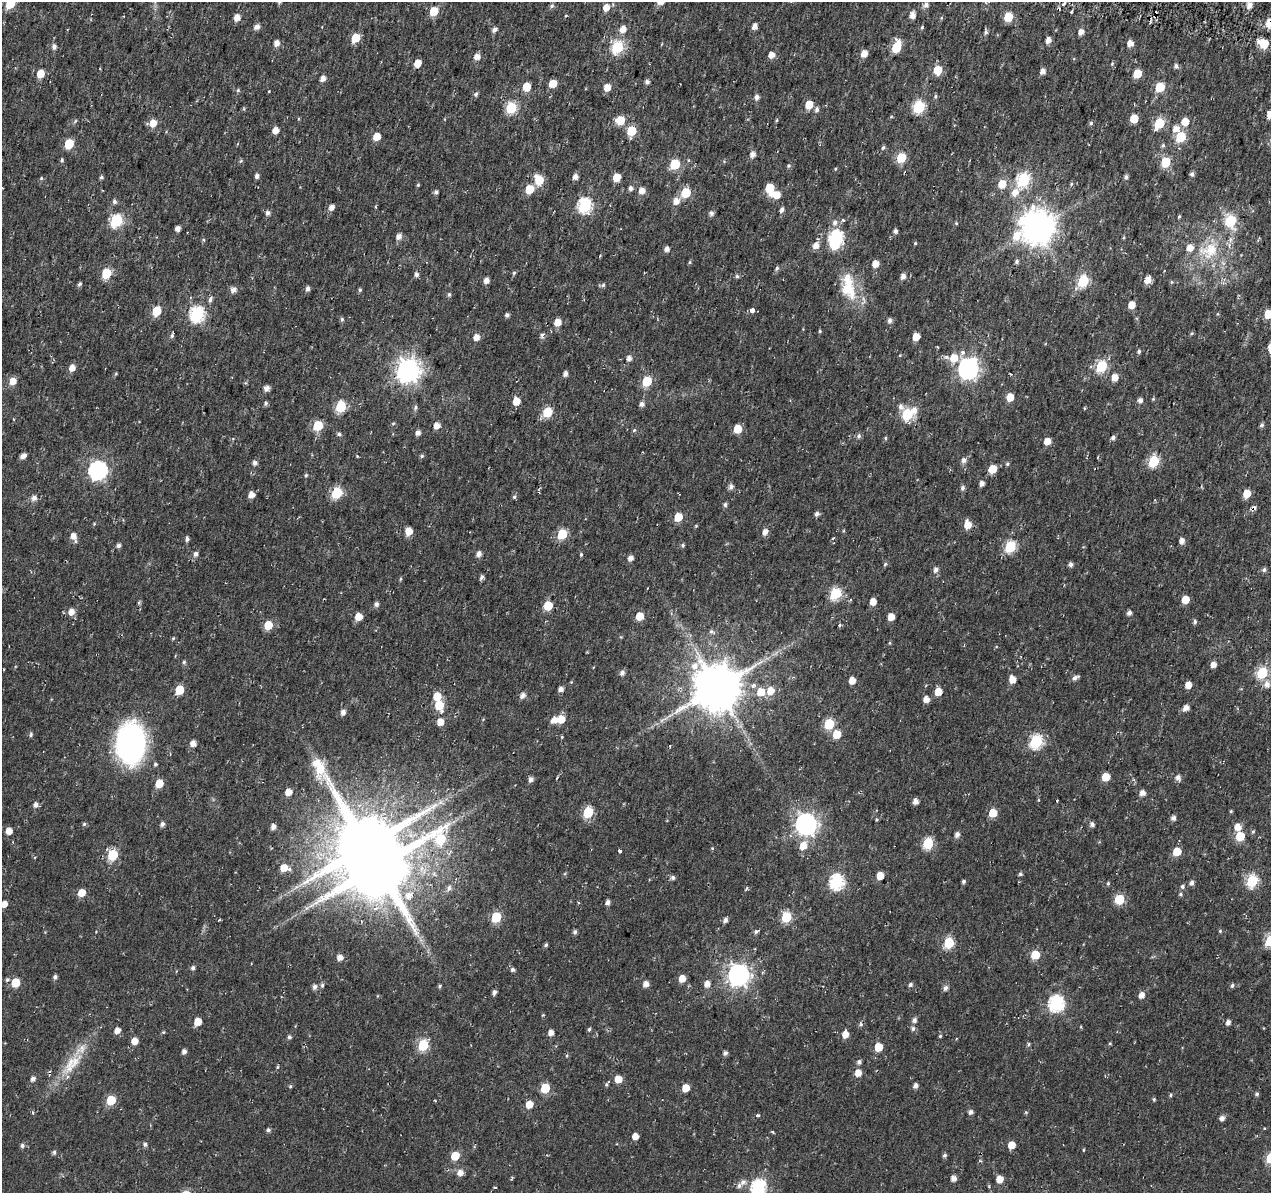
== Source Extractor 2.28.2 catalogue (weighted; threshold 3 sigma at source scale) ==
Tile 10 of 4 x 4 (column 2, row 3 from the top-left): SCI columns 1286-2554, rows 1473-2663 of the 5101 x 5331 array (HDU 1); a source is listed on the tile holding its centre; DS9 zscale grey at full resolution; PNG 1273 x 1195 px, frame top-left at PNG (2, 2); no overlay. Shown black and unused: <1% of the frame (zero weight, under 2 of 3 exposures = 2% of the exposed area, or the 3 px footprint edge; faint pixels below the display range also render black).
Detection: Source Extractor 2.28.2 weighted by HDU 2 'WHT'; one run over the whole footprint, this tile lists its part. Background 0.0148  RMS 0.0053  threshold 0.0239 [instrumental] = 3 sigma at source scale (4.5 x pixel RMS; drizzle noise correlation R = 1.50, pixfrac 1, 0.0396/0.0396 arcsec/px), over >= 5 px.
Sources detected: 425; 1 too faint to see at this stretch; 4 inside a brighter object's white glare — not listed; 3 inside a brighter listed object's ellipse — not listed separately; the other 417 listed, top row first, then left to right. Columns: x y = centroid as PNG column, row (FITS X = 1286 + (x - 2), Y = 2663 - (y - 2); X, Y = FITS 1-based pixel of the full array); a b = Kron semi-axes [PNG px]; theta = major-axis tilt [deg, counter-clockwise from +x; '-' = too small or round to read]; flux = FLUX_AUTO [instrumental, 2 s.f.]
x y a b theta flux
10 4 6 5 - 23
1063 4 8 4 41 2.1
926 5 5 5 - 2.2
1249 5 6 5 - 3.4
551 6 6 5 - 1
606 7 6 5 - 4.5
434 11 6 5 - 14
1071 12 3 2 - 0.76
913 15 6 5 - 3.5
237 17 6 5 - 3.9
1008 17 6 5 - 17
941 18 5 3 - 0.51
1270 23 6 6 - 11
755 26 5 5 - 3.1
257 27 6 5 - 2.7
922 27 5 4 - 0.64
495 29 6 4 40 2.2
623 29 6 5 - 4.9
986 32 7 5 -86 1
1081 32 6 5 - 2.9
356 38 6 5 - 14
1048 40 5 4 - 3.5
277 43 6 5 - 3.2
1130 43 6 6 - 3.5
1264 43 7 6 - 19
54 46 6 5 - 2.1
617 47 6 6 - 59
896 47 8 5 68 24
864 54 6 5 - 5.2
771 55 6 5 - 4.1
477 56 6 5 - 3.8
417 63 5 5 - 7.5
1112 64 5 4 - 0.59
1176 66 5 5 - 1.6
938 70 6 5 - 16
1043 71 5 5 - 2.6
40 74 6 5 - 8.3
1137 74 6 5 - 12
323 78 7 6 - 2.2
647 82 5 5 - 1.5
553 83 5 5 - 10
527 87 5 5 - 14
607 87 6 5 - 6.1
1160 87 6 5 - 22
238 90 5 5 - 0.79
476 94 6 5 - 1.2
935 96 6 5 - 0.89
757 97 5 5 - 2.4
809 105 6 5 - 9.9
919 107 6 6 - 53
511 108 6 6 - 46
817 109 6 5 - 1.5
1269 114 7 5 70 5.8
891 117 5 3 - 0.48
1134 119 5 5 - 11
620 120 6 6 - 13
777 120 5 3 - 0.59
75 121 6 3 71 0.63
1185 122 6 6 - 8.7
153 123 7 6 - 6.6
1091 123 5 5 - 0.86
1159 123 6 5 - 31
1176 128 8 7 - 3.7
276 130 5 5 - 4.5
631 131 6 5 - 22
376 137 5 5 - 8.5
1180 137 6 5 - 34
69 144 6 5 - 20
1163 145 6 5 - 0.9
883 148 6 4 70 0.98
753 154 5 5 - 3
901 158 6 5 - 24
62 160 5 4 - 0.87
241 161 5 5 - 0.68
1165 162 6 5 - 26
675 164 6 5 - 34
788 166 5 5 - 0.81
835 169 5 3 - 0.45
1192 174 5 5 - 1.3
257 176 5 4 - 1.8
101 177 4 4 - 0.94
575 177 6 5 - 2.6
617 177 5 5 - 11
1126 177 5 5 - 1.3
41 178 5 4 - 0.64
539 180 7 6 - 14
1023 180 7 6 - 66
1002 184 6 6 - 9.2
1071 184 5 4 - 0.6
418 185 4 4 - 0.53
630 188 6 5 - 1.7
770 188 6 5 - 18
529 189 6 5 - 15
642 191 6 5 - 4.3
436 192 5 4 - 1.3
1015 192 10 8 59 5.1
686 193 6 5 - 25
777 195 6 6 - 6
114 201 6 5 - 1.4
676 201 8 8 - 3.9
585 206 7 6 - 85
331 207 6 5 - 2.7
782 210 6 4 61 1.8
267 213 6 5 - 1.6
711 213 6 6 - 1.6
1179 217 4 3 - 0.6
116 221 6 6 - 61
1231 221 7 6 - 36
835 222 7 7 - 2.4
956 223 5 3 - 0.47
1037 228 11 10 - 1100
178 229 4 4 - 2.7
896 231 5 4 - 1.6
399 236 7 5 62 2.6
836 238 8 7 - 85
204 240 5 3 - 0.55
915 243 4 3 - 0.55
816 245 7 6 - 4.1
667 249 6 5 - 1.8
1209 250 32 23 20 24
1017 261 6 4 51 1.2
690 262 5 4 - 0.61
875 264 5 5 - 5.6
777 268 6 5 - 1.1
106 273 6 5 - 22
514 273 5 5 - 0.83
416 274 6 5 - 1.5
737 276 6 5 - 0.87
903 276 5 5 - 2.7
486 280 6 5 - 2.6
1147 280 7 5 58 4.7
1083 281 6 6 - 41
1171 282 6 4 -90 0.57
79 284 7 3 45 0.85
603 285 6 5 - 1
848 287 40 18 -80 19
308 289 5 4 - 1.7
233 290 7 7 - 2.4
360 290 5 5 - 0.84
449 295 6 4 88 0.91
210 299 7 5 70 1.5
1132 305 5 5 - 7.1
752 310 4 3 - 7.9
157 311 6 5 - 19
197 314 7 6 - 97
1268 314 6 5 - 13
507 315 5 4 - 1.3
342 319 6 5 - 0.88
890 321 7 5 -90 1.6
557 322 7 6 - 4.6
820 331 4 4 - 0.6
1192 333 5 4 - 0.62
172 335 7 4 68 1.1
542 335 6 4 59 1.4
916 336 5 5 - 8.1
476 337 5 5 - 4.3
1139 351 5 4 - 1
962 352 7 6 - 1.7
629 358 5 5 - 2.2
954 358 9 8 - 8.9
1101 366 6 6 - 45
72 368 7 6 - 3.6
968 369 8 7 - 250
408 371 9 8 - 410
116 374 5 3 - 0.46
565 374 5 4 - 2.5
1115 377 6 6 - 5
13 381 6 6 - 5.1
647 381 6 5 - 25
267 388 6 5 - 2.4
1010 397 5 5 - 9.1
1153 399 5 4 - 0.58
1140 400 7 6 - 1.6
516 401 6 5 - 6.8
266 403 5 5 - 1.1
642 404 5 5 - 2
900 406 9 7 -61 2.2
341 407 6 6 - 35
415 408 7 6 - 1.1
915 410 12 9 77 3.9
547 412 6 5 - 24
907 414 6 6 - 41
393 423 5 3 - 0.58
318 425 6 5 - 25
436 425 6 6 - 3.6
1262 425 6 5 - 1.2
738 429 5 5 - 14
634 430 5 4 - 0.62
418 433 5 5 - 2.2
339 434 5 5 - 0.98
859 436 7 6 - 1.4
885 438 5 3 - 0.57
1113 438 5 4 - 1.5
1047 441 6 5 - 5.1
23 456 6 4 31 2.7
357 456 3 3 - 0.41
422 456 5 4 - 0.9
963 460 7 6 - 1.9
1154 461 6 5 - 44
255 462 5 5 - 2
1007 464 5 4 - 0.75
992 469 6 5 - 10
98 470 8 7 - 190
306 475 5 4 - 0.57
982 483 5 4 - 2.4
731 487 6 6 - 2
962 488 6 5 - 1.4
337 493 6 6 - 36
1247 493 6 5 - 9.8
251 495 6 5 - 4
514 497 5 4 - 0.8
34 498 6 6 - 2.5
725 505 5 5 - 1.2
817 514 5 5 - 1.7
678 517 6 5 - 12
94 524 5 4 - 0.55
968 525 7 6 - 7.6
409 531 6 5 - 6.7
765 532 6 5 - 3.5
562 534 6 5 - 25
73 536 7 6 - 4.1
187 539 5 4 - 1.4
1182 541 5 5 - 3.2
683 545 5 4 - 1
119 546 5 5 - 1.5
1010 547 6 6 - 43
195 554 6 5 - 1.8
479 554 5 5 - 2.7
581 554 5 4 - 0.74
631 558 5 5 - 2.8
885 564 6 4 46 0.7
1071 564 5 5 - 1.9
936 570 6 6 - 1.9
1264 570 6 5 - 1.4
481 577 7 4 65 1.2
400 579 5 3 - 0.58
835 593 6 6 - 48
1185 600 5 5 - 9.6
873 602 5 5 - 5.3
139 603 5 3 - 0.73
376 604 5 5 - 1.8
548 606 6 5 - 18
71 612 6 6 - 4.1
1129 612 5 5 - 1.8
639 616 6 5 - 9.2
358 617 5 5 - 7.9
891 617 5 5 - 6.3
1195 622 5 5 - 1.2
268 625 6 5 - 13
839 625 5 3 - 0.77
712 632 9 6 -25 1.4
173 638 5 5 - 0.57
184 662 5 5 - 0.78
1213 665 5 5 - 3.5
695 666 9 8 - 4.2
622 673 6 5 - 2.1
1262 673 6 5 - 42
1075 678 7 5 29 2.1
1012 679 6 5 - 5.7
852 680 5 5 - 6.1
1267 684 8 7 - 3
1188 685 5 5 - 5.3
717 688 13 12 - 2500
561 689 5 5 - 2.1
179 690 6 5 - 18
770 691 8 7 - 6.2
761 692 7 7 - 8.8
938 692 5 5 - 8.4
523 695 6 5 - 2.8
437 696 6 6 - 8.9
926 699 5 5 - 3.7
439 705 7 5 -74 17
1186 708 6 5 - 3.4
343 712 6 5 - 2.3
561 719 6 5 - 8.2
554 720 6 5 - 4.4
440 722 5 5 - 6.1
829 724 6 5 - 30
837 734 6 5 - 11
31 735 6 5 - 0.89
562 737 4 4 - 0.51
1036 742 7 6 - 66
193 743 5 5 - 3.6
131 745 32 24 -90 130
155 764 5 4 - 0.77
1105 777 5 5 - 11
1178 778 7 5 -70 2.3
530 780 5 5 - 2.3
159 783 6 5 - 11
288 792 5 5 - 5.8
1142 793 5 5 - 3
1057 800 3 2 - 0.64
915 801 5 5 - 3.4
440 802 7 5 44 1.8
36 805 5 5 - 2.4
1231 811 4 4 - 0.52
588 812 6 5 - 35
993 813 6 5 - 13
1173 818 5 5 - 1.9
877 819 4 4 - 0.64
84 824 5 5 - 0.85
162 824 5 4 - 1.8
806 824 8 8 - 310
1092 824 5 5 - 1.9
273 827 5 5 - 2.6
1238 827 6 6 - 5.4
9 831 5 5 - 5.1
1253 832 5 4 - 0.66
957 834 5 5 - 2.2
1240 836 6 5 - 18
928 843 6 5 - 40
803 845 9 7 64 6.3
1177 851 5 5 - 11
113 855 6 6 - 33
35 857 3 3 - 0.44
377 867 28 16 24 3900
284 868 9 7 -10 6.2
1020 874 5 4 - 0.82
880 876 5 5 - 8.6
673 877 6 5 - 1.4
963 881 4 4 - 1
1252 881 6 6 - 44
836 882 7 7 - 87
1108 883 5 4 - 0.6
1192 883 5 5 - 1.9
1182 887 5 5 - 1.1
449 888 10 6 67 2
747 888 6 3 71 0.62
82 892 6 5 - 7.5
1180 894 5 4 - 0.75
409 896 13 10 45 6.4
1119 899 6 5 - 25
319 900 34 8 36 9.5
608 902 5 4 - 2.1
4 904 5 4 - 4.1
496 917 6 5 - 28
786 917 6 5 - 31
725 920 5 5 - 1.9
756 931 6 5 - 1.2
1220 931 4 4 - 0.59
575 932 5 4 - 1.3
1270 941 6 6 - 42
949 943 6 6 - 35
546 945 4 4 - 0.91
1035 955 5 5 - 16
340 957 5 5 - 3.3
193 968 5 5 - 1.4
513 969 5 5 - 1.3
738 975 8 8 - 330
55 977 4 4 - 1.5
682 978 6 5 - 6
7 980 5 5 - 0.86
15 983 6 5 - 14
646 984 5 5 - 3.6
707 984 6 5 - 3.9
910 984 5 5 - 1.2
322 985 6 5 - 0.93
1232 985 5 4 - 1.1
440 986 5 4 - 0.79
315 987 6 5 - 2.1
945 988 6 5 - 1.7
494 992 5 4 - 1.6
1142 995 6 5 - 3.4
1056 1003 7 7 - 110
914 1020 6 5 - 1.8
198 1022 5 5 - 7.9
1228 1022 5 4 - 2.2
861 1024 5 5 - 0.94
913 1028 6 6 - 1.4
589 1029 5 4 - 0.8
117 1030 6 5 - 3.5
163 1032 5 3 - 0.5
551 1033 5 4 - 3.4
845 1034 6 5 - 5.4
940 1036 4 4 - 0.57
289 1037 5 4 - 1.3
135 1041 5 5 - 5.6
1110 1043 5 3 - 0.51
423 1045 6 6 - 38
878 1047 5 5 - 13
184 1051 5 4 - 2
725 1053 5 5 - 1.5
859 1062 5 5 - 1.5
70 1065 33 12 65 14
277 1067 5 3 - 0.55
858 1073 6 5 - 5.5
33 1079 6 5 - 1.9
618 1079 5 5 - 7.4
916 1085 5 4 - 2.3
290 1086 5 4 - 0.59
545 1088 6 5 - 21
686 1088 5 5 - 7.6
1257 1094 5 5 - 1
1170 1095 4 4 - 0.7
1154 1099 5 4 - 0.67
111 1100 6 5 - 23
529 1104 6 5 - 7
971 1112 5 5 - 1.9
757 1115 5 4 - 0.73
1222 1118 5 5 - 2.5
268 1130 5 5 - 1.3
772 1131 5 3 - 0.53
635 1136 5 5 - 4.1
145 1144 5 5 - 1.3
1011 1145 5 5 - 7.8
22 1146 5 5 - 1.3
1083 1150 5 3 - 0.42
54 1152 5 5 - 1.1
547 1155 3 3 - 0.37
945 1155 5 4 - 1.1
455 1156 6 5 - 14
460 1172 6 6 - 3.7
953 1178 5 5 - 3.1
1000 1179 5 5 - 6.1
743 1182 8 7 - 2.3
495 1187 4 2 - 0.46
758 1187 7 7 - 100
Overlapping masked pixels (flux is a lower limit): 2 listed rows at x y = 1270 23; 1247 493
Isophote crosses this tile's border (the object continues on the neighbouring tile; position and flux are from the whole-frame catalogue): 7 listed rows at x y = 10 4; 1270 23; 1269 114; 1268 314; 4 904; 1270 941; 758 1187
Unlisted compact peaks at least as high as the median listed source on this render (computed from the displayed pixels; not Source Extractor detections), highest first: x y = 620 851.